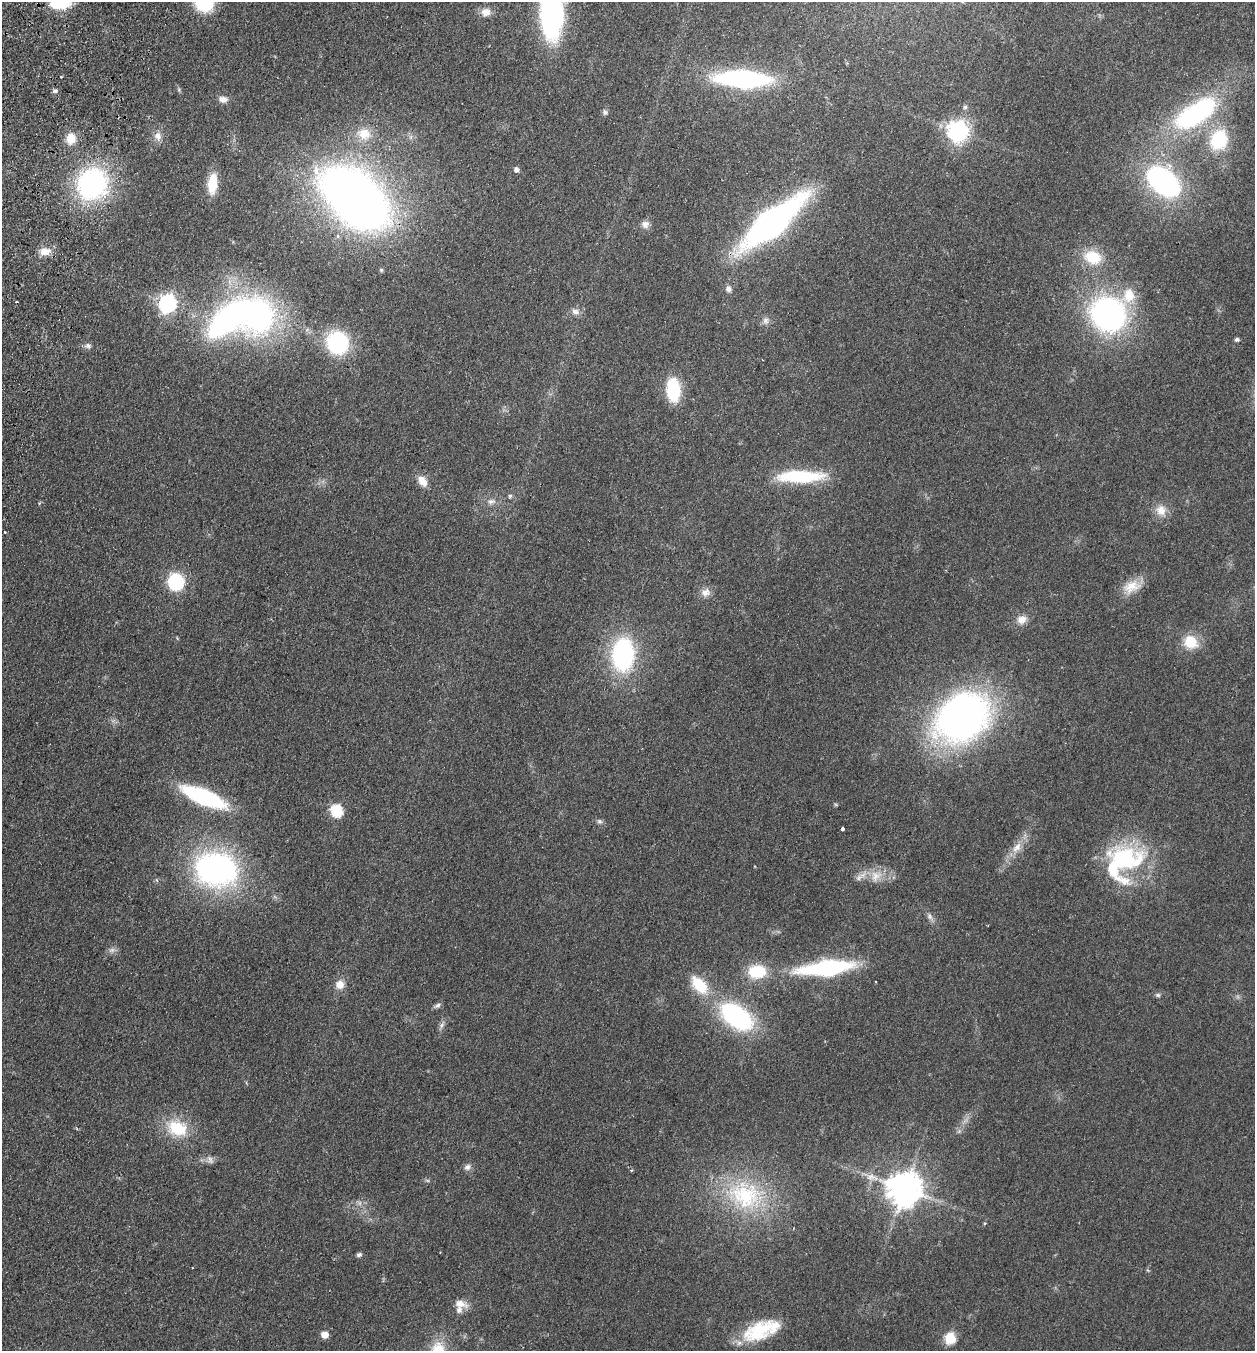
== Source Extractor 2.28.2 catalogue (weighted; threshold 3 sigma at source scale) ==
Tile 11 of 4 x 4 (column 3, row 3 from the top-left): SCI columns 2696-3948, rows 1372-2720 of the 5519 x 5440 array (HDU 1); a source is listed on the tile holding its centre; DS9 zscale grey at full resolution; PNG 1257 x 1353 px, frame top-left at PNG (2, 2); no overlay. Shown black and unused: <1% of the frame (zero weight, under 2 of 3 exposures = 3% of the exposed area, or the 3 px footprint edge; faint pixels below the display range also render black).
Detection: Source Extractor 2.28.2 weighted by HDU 2 'WHT'; one run over the whole footprint, this tile lists its part. Background 0.0925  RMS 0.0083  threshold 0.0372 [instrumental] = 3 sigma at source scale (4.5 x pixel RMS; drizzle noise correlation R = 1.50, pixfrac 1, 0.05/0.05 arcsec/px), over >= 5 px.
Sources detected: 85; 2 too faint to see at this stretch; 2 inside a brighter object's white glare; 1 cosmic-ray / hot-pixel residue — not listed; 2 inside a brighter listed object's ellipse — not listed separately; the other 78 listed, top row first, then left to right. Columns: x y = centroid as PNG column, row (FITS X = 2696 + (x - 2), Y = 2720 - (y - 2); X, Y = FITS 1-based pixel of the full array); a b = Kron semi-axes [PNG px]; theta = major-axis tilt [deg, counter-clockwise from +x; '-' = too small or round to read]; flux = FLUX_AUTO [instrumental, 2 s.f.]
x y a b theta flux
60 3 18 10 0 37
486 12 13 11 14 6.8
552 14 40 19 89 180
743 79 38 12 -3 190
55 91 7 5 19 1.8
223 99 10 7 -9 5.1
965 107 6 6 - 1.9
605 112 7 6 - 1.9
1196 113 58 25 33 130
958 131 8 7 - 510
364 134 19 16 -20 15
158 136 13 10 -77 5.8
71 138 14 12 81 11
1218 140 19 16 69 47
516 169 5 5 - 3.2
1163 182 31 20 -40 170
92 184 26 23 51 170
212 184 22 10 84 22
355 197 49 29 -41 880
772 223 48 16 39 380
645 224 10 10 - 4.6
45 252 16 10 4 8.3
1093 257 21 16 -18 24
381 270 5 4 - 1.2
728 289 8 7 - 3.5
1129 295 19 16 81 17
168 303 8 7 - 290
575 311 12 8 -29 4.2
1108 314 26 24 -37 230
227 320 36 17 44 240
766 321 9 8 - 3.5
1237 339 4 4 - 2.1
337 343 21 19 -59 72
88 346 10 7 -16 2.8
673 390 18 11 -86 54
800 476 50 12 0 59
422 481 13 8 -52 9
510 496 5 5 - 1.5
491 501 12 7 7 4.2
1161 510 15 13 -66 9.6
5 532 3 2 - 1.1
176 582 10 10 - 73
1132 587 25 15 20 14
706 592 13 11 31 5.8
1022 620 13 11 21 7
1190 642 16 14 -48 21
623 654 25 17 86 130
961 717 44 35 31 420
204 797 38 12 -23 110
336 810 7 6 - 74
599 821 8 6 -16 2
842 829 3 3 - 3.4
1017 847 18 10 52 9.7
1124 859 47 39 -66 85
216 869 39 31 -9 220
876 876 17 14 14 13
859 878 9 6 63 3.2
929 916 10 7 -60 3.2
827 968 40 12 6 130
757 971 17 13 2 33
340 984 11 10 - 7.6
699 985 22 12 -48 28
1158 995 6 5 - 1.6
437 1006 10 6 33 2.3
736 1016 31 18 -37 120
441 1025 9 6 43 2.6
177 1128 24 17 -20 34
959 1131 6 5 - 1.6
210 1160 12 7 -63 3.5
467 1167 10 8 38 3.3
905 1188 10 10 - 1700
745 1195 49 41 -21 92
985 1223 5 3 - 0.78
359 1254 6 5 - 1.9
460 1303 17 9 -16 7.5
759 1331 39 21 27 43
324 1335 6 5 - 10
950 1338 6 6 - 55
Overlapping masked pixels (flux is a lower limit): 1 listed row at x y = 355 197
Isophote crosses this tile's border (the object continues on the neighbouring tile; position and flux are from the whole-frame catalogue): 2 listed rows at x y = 60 3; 552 14